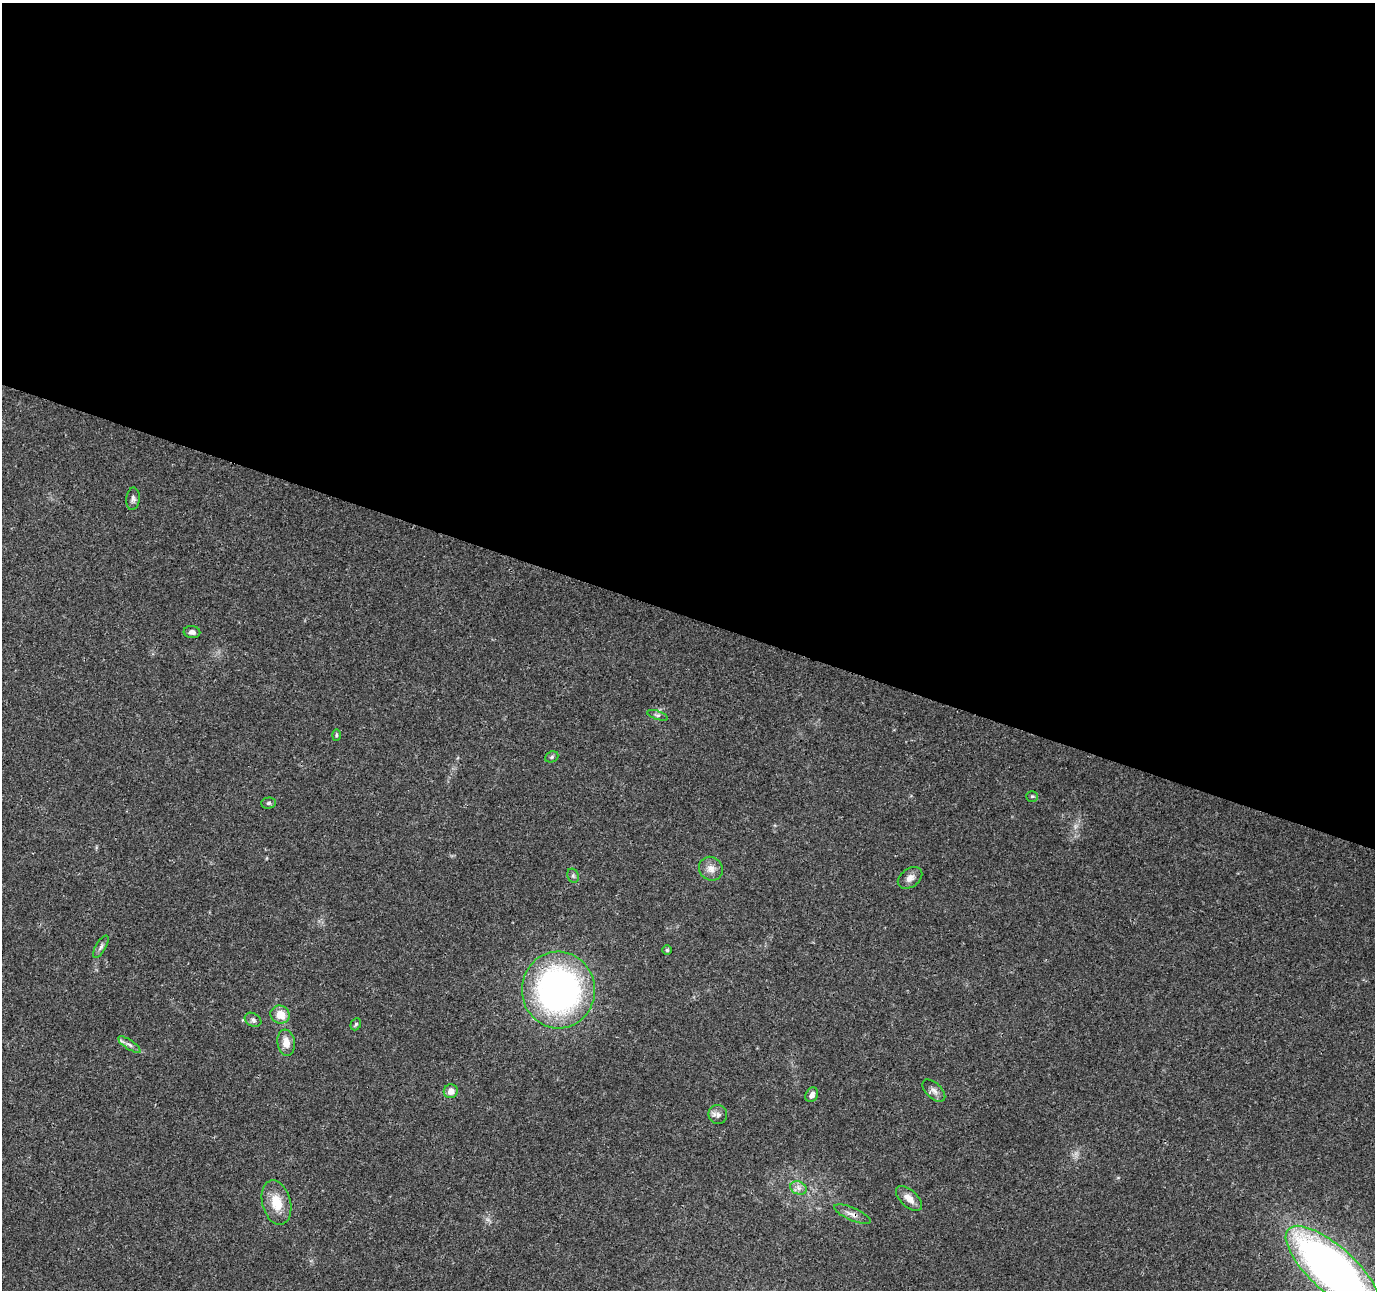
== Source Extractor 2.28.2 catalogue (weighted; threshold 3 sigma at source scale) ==
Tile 3 of 4 x 4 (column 3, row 1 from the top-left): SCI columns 2754-4126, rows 4082-5369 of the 5511 x 5649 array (HDU 1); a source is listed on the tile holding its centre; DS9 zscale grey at full resolution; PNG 1377 x 1292 px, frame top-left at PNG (2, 3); each listed source drawn as its Kron ellipse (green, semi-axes under 4 px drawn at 4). Shown black and unused: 48% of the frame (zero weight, under 3 of 4 exposures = <1% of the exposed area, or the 3 px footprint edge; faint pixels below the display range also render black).
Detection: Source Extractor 2.28.2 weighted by HDU 2 'WHT'; one run over the whole footprint, this tile lists its part. Background 0.0373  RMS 0.0036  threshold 0.0161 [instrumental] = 3 sigma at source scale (4.5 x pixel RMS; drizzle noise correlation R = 1.50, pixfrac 1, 0.0396/0.0396 arcsec/px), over >= 5 px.
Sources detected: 27; all 27 listed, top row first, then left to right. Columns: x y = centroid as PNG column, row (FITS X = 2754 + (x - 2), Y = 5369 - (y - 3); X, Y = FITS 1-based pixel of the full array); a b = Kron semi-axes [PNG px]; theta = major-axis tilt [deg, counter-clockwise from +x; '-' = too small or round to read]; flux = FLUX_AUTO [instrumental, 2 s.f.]
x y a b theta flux
133 499 11 6 84 1.3
192 632 8 6 -4 1.5
657 715 11 4 -19 0.91
336 735 6 4 89 0.48
552 757 7 5 23 0.69
1032 796 6 5 - 0.6
268 803 7 5 2 0.76
711 869 12 11 - 2.8
573 876 7 5 -68 0.81
910 878 13 9 36 2.2
101 947 12 5 59 1.2
667 950 5 5 - 0.44
558 990 38 36 -88 120
280 1015 10 9 - 5.3
253 1020 9 6 -29 1.1
356 1024 6 5 - 0.59
286 1043 13 8 -83 3.7
129 1045 13 4 -33 1.4
451 1091 7 7 - 2.5
934 1091 14 7 -44 1.9
812 1095 7 6 - 1.4
718 1115 9 9 - 1.7
798 1188 8 6 -21 1.6
909 1198 16 8 -42 3.4
276 1202 22 14 -75 8.1
852 1214 19 6 -24 2.3
1333 1269 60 22 -42 240
Overlapping masked pixels (flux is a lower limit): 1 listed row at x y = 852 1214
Isophote crosses this tile's border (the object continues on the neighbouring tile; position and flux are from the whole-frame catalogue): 1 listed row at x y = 1333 1269